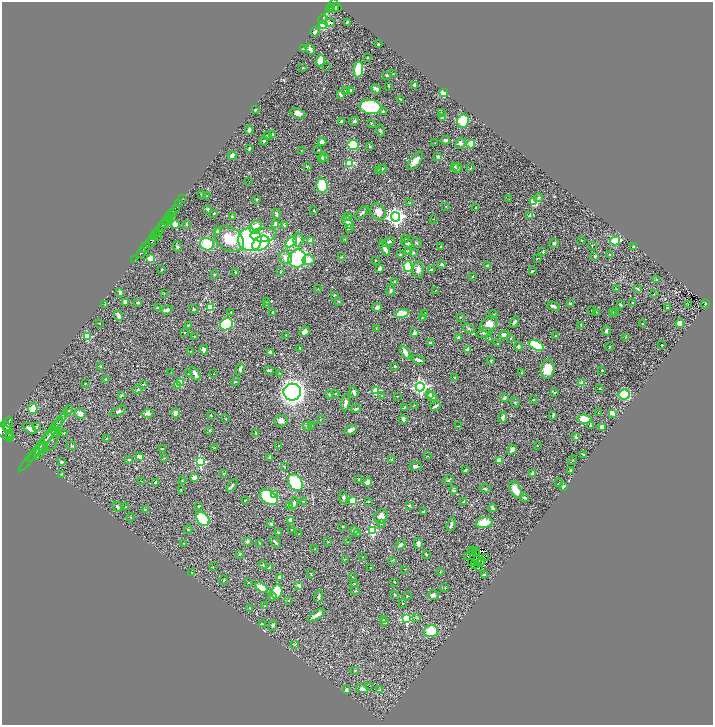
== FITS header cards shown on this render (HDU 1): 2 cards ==
NAXIS1  =                 1422
NAXIS2  =                 1445

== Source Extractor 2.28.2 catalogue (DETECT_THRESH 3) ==
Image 1422 x 1445 px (HDU 1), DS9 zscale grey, zoomed out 1/2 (1 PNG px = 2 x 2 image px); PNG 715 x 727 px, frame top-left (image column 2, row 1445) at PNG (2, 2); each listed source drawn as its Kron ellipse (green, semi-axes under 4 px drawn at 4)
Background 0.482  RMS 0.023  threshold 0.0693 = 3 sigma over >= 5 px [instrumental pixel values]
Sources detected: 513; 51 cannot appear on this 1/2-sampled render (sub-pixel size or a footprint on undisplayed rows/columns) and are neither listed nor drawn; the other 462 listed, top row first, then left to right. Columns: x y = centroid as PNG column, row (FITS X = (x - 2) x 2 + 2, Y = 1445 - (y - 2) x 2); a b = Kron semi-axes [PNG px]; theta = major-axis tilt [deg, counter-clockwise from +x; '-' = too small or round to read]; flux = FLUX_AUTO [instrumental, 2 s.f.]
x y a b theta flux
335 5 7 3 -77 280
331 7 3 2 - 170
337 8 4 3 - 180
329 9 4 2 - 340
322 19 5 3 - 12
347 22 4 3 - 4.4
330 23 5 3 - 9
323 25 4 4 - 150
315 32 5 3 - 8.6
378 44 2 2 - 3.2
303 49 2 2 - 5.2
310 49 6 3 -57 13
368 57 2 2 - 2.8
320 61 6 3 67 120
327 67 2 1 - 2.6
303 68 3 1 - 2.4
358 69 8 4 84 160
393 74 2 2 - 1.4
387 75 4 3 - 3.9
414 85 3 3 - 5.5
389 86 4 2 - 3.6
376 89 5 3 - 15
345 90 2 1 - 1.5
350 90 3 2 - 5
444 93 4 4 - 120
341 94 4 3 - 20
400 99 4 2 - 2.7
370 107 11 7 -8 350
255 110 2 2 - 6.3
383 111 4 3 - 5.1
298 113 8 4 -18 23
441 113 2 2 - 2.6
442 117 3 2 - 5.5
341 121 4 2 - 7.4
354 121 5 4 - 5.3
463 121 6 6 - 140
371 123 3 2 - 2.6
249 130 4 3 - 8.7
381 130 6 3 -78 5
273 134 2 2 - 3.7
267 136 4 3 - 5.5
445 140 4 3 - 8.2
264 141 4 3 - 8.1
322 142 4 4 - 22
435 143 2 1 - 1.2
460 143 6 4 46 15
471 144 4 4 - 40
353 145 5 5 - 110
369 146 3 3 - 4.4
249 148 3 2 - 3.8
318 150 3 2 - 2
301 151 3 2 - 1.4
232 156 4 3 - 15
438 157 4 3 - 8.2
322 158 4 4 - 8.6
324 158 4 4 - 11
415 161 11 5 52 34
350 163 3 3 - 140
307 166 3 2 - 2.7
454 166 4 3 - 6.2
457 168 5 4 - 7.3
471 168 4 2 - 2.4
382 169 5 2 - 6.2
378 170 2 1 - 1.1
249 181 2 1 - 10
322 186 7 5 -81 140
201 194 2 2 - 5.4
207 196 3 2 - 2.1
183 198 2 1 - 3.4
538 198 4 4 - 6.2
509 199 3 2 - 1.5
256 200 3 2 - 2.3
534 202 4 4 - 97
179 203 2 1 - 8.3
410 203 2 2 - 1.8
446 206 3 2 - 2.2
475 207 3 2 - 2.4
175 209 2 1 - 21
208 209 3 2 - 7.5
314 210 3 2 - 2.5
172 212 3 2 - 81
378 212 9 7 -61 33
214 213 3 1 - 3.1
362 213 8 3 43 7.5
276 214 5 3 - 8.7
170 215 3 1 - 170
348 216 4 3 - 6.1
530 216 3 2 - 29
168 217 3 2 - 240
232 217 4 3 - 3.8
395 217 4 4 - 1700
433 219 2 2 - 1.2
166 220 3 2 - 210
348 222 7 3 -56 30
163 224 5 2 - 340
186 224 3 3 - 3.1
175 225 4 3 - 51
276 225 3 3 - 37
284 225 3 3 - 4.6
162 227 3 2 - 380
256 227 7 5 58 70
349 228 3 3 - 5
159 231 4 4 - 260
217 231 3 3 - 22
156 233 2 2 - 88
263 235 13 7 4 42
153 237 4 2 - 240
157 237 3 1 - 60
406 238 3 2 - 3.5
229 239 16 11 -33 110
345 239 3 3 - 3.2
250 240 12 11 - 490
298 240 7 5 86 15
310 240 2 2 - 29
582 240 3 2 - 2.1
615 241 5 4 - 140
151 242 6 4 59 310
291 242 7 4 39 180
389 242 6 3 24 8.1
261 243 9 6 35 270
407 243 5 4 - 11
416 243 5 3 - 4.9
554 243 5 3 - 4.8
207 244 7 6 - 120
441 246 3 2 - 2.2
592 246 4 2 - 2
145 247 6 2 54 470
177 247 5 4 - 7.9
633 247 3 2 - 9.7
385 248 8 4 -64 19
408 251 3 3 - 8.7
543 252 3 2 - 3.3
141 253 6 2 50 520
413 253 4 3 - 4.9
400 254 4 2 - 3.6
610 255 3 2 - 8
595 256 3 3 - 5.9
341 257 3 2 - 2.7
286 258 7 6 - 29
297 258 9 8 - 300
537 258 3 2 - 2.5
151 259 4 4 - 67
135 260 2 1 - 8.7
308 260 6 5 - 34
375 260 3 2 - 2
441 264 2 2 - 7.5
487 265 3 2 - 3.6
408 266 5 4 - 160
161 269 2 2 - 3.1
380 269 4 3 - 17
418 270 8 5 89 20
432 270 4 3 - 7.4
532 271 3 1 - 3.1
236 272 4 2 - 4.2
281 272 3 2 - 2.4
214 274 3 2 - 1.9
473 276 3 2 - 2.3
657 280 2 2 - 5.7
395 282 3 2 - 3.9
318 289 2 1 - 1.2
616 289 2 2 - 3.8
638 289 4 3 - 3.5
435 290 3 2 - 1.3
391 291 5 4 - 8.3
120 293 3 3 - 20
164 294 3 2 - 1.8
654 294 3 2 - 1.6
334 295 3 2 - 3.3
267 301 3 3 - 3.1
339 301 4 3 - 3.4
126 302 4 3 - 17
138 303 3 2 - 5.5
633 303 3 2 - 3.8
105 304 2 1 - 1.3
570 304 3 2 - 5.5
705 304 4 3 - 76
266 305 2 1 - 1.3
620 305 3 2 - 7
688 305 2 1 - 7.9
553 306 6 3 -19 13
377 307 5 4 - 15
158 308 4 2 - 3.7
210 308 3 3 - 150
667 308 4 3 - 4.5
194 309 5 2 - 3.5
167 310 6 3 19 17
592 311 2 1 - 1.8
231 312 3 2 - 4.2
273 312 4 2 - 3.3
596 312 3 2 - 2.2
612 312 3 2 - 4.6
425 313 4 2 - 2.5
615 313 3 2 - 2.3
402 314 7 4 11 92
493 315 4 3 - 3.3
118 316 5 3 - 19
460 317 3 2 - 2.9
422 318 3 2 - 2.1
514 322 6 3 60 8
99 323 3 2 - 1.6
680 323 4 4 - 42
226 324 7 5 35 260
489 324 9 7 42 37
643 324 4 2 - 3.1
188 325 4 2 - 2.8
581 325 3 2 - 1.9
376 329 4 2 - 3
469 329 6 3 -34 6.3
606 331 5 4 - 7.4
304 332 6 4 44 22
184 333 2 1 - 1.2
414 333 3 3 - 13
484 333 8 3 19 7
286 335 2 2 - 1.6
504 335 4 4 - 19
87 336 3 3 - 170
555 336 2 2 - 4
194 337 3 2 - 2
459 337 2 2 - 24
625 337 3 2 - 2.7
511 338 3 2 - 2.7
490 339 3 2 - 3
431 342 3 2 - 6.8
498 343 2 2 - 1.7
536 345 8 4 -28 220
662 345 2 2 - 3.8
518 347 4 3 - 7.6
610 347 4 2 - 2.7
299 348 3 2 - 3.4
204 349 5 3 - 15
468 349 3 2 - 27
191 351 4 2 - 2.2
270 352 4 3 - 13
405 352 7 3 -61 28
418 360 7 2 -18 9.2
491 361 3 3 - 4.4
100 366 3 2 - 3.2
395 366 3 2 - 4
240 369 6 3 78 12
547 369 9 7 77 69
269 370 5 2 - 5.8
602 370 2 2 - 3.2
171 372 2 1 - 1.3
279 373 3 2 - 2.7
521 373 3 2 - 2.4
188 374 2 2 - 1.8
195 374 8 3 -62 13
213 374 2 1 - 1
455 378 3 3 - 4.4
105 379 3 2 - 2.7
181 382 3 3 - 110
235 382 4 2 - 3.4
85 383 2 2 - 1.8
582 383 3 2 - 58
143 384 3 2 - 1.8
177 386 3 3 - 56
420 387 4 4 - 1200
600 388 2 2 - 2.4
137 390 5 3 - 5.4
376 391 3 3 - 170
292 392 9 8 - 2100
354 392 6 3 -70 12
554 393 3 3 - 3.5
329 394 2 2 - 4.9
335 394 2 1 - 2
430 394 3 3 - 13
121 395 4 3 - 4
382 395 3 2 - 1.9
624 395 5 5 - 160
397 396 2 1 - 1.9
432 397 5 3 - 13
505 398 4 2 - 9.9
533 400 3 2 - 3.5
515 402 5 3 - 4.3
346 403 8 3 81 15
414 405 2 2 - 1.7
435 406 5 2 - 9.5
33 408 5 5 - 35
404 408 4 2 - 3.4
356 409 5 4 - 6.8
68 411 6 2 50 4
118 411 9 4 31 8.8
80 413 6 4 -22 21
148 413 5 4 - 17
176 413 5 4 - 28
598 413 2 1 - 1.3
612 413 4 4 - 20
553 415 3 2 - 5.2
211 416 3 2 - 2.7
503 417 5 3 - 13
226 419 3 2 - 2.4
320 419 3 2 - 1.7
403 419 4 2 - 12
584 419 7 4 -5 69
281 421 6 5 - 22
8 424 7 4 76 1100
311 425 3 3 - 3.2
37 426 4 3 - 3.5
307 426 4 4 - 7.3
458 426 3 1 - 1.5
590 426 3 3 - 6.2
7 427 7 2 -54 850
602 427 4 4 - 15
30 429 7 3 -35 21
210 430 3 2 - 2.2
351 430 6 4 31 18
56 431 5 4 - 6.7
5 432 9 6 -40 2100
51 433 28 3 54 35
64 433 2 2 - 1.9
256 433 4 3 - 4.1
10 435 3 1 - 100
10 437 2 1 - 170
576 437 4 3 - 6
51 439 13 6 69 20
106 439 3 2 - 2.1
45 440 28 3 52 30
71 446 5 3 - 4.1
279 446 2 2 - 1.8
538 446 2 1 - 1.4
215 447 2 2 - 1.4
43 448 6 2 56 5.5
163 449 3 3 - 4.4
38 450 28 4 49 31
512 450 5 4 - 21
40 451 9 2 60 8.4
583 455 4 2 - 3.7
427 456 2 1 - 1.4
139 457 3 3 - 19
270 457 3 2 - 4.2
164 458 3 2 - 2.3
129 460 3 2 - 3.5
392 460 3 3 - 5
499 460 4 3 - 35
573 460 5 2 - 2.4
62 462 3 3 - 3.8
200 462 3 3 - 300
415 466 6 4 1 10
284 467 3 2 - 2.7
466 470 4 3 - 3.7
571 470 3 2 - 8.3
224 473 4 2 - 2.3
61 474 3 2 - 2.7
533 474 3 3 - 25
194 477 3 3 - 24
359 479 4 2 - 2.7
448 480 6 2 32 3.7
142 481 3 2 - 2.3
182 481 2 2 - 1.8
156 482 3 3 - 12
295 482 9 6 -57 180
368 482 4 4 - 33
559 483 2 1 - 0.96
232 486 7 3 54 8.9
564 487 3 2 - 6
181 489 3 2 - 1.5
485 489 5 2 - 5.3
515 489 8 5 -63 53
454 490 4 3 - 4.8
274 495 3 3 - 63
269 497 10 6 -33 400
343 498 6 4 -86 7.7
525 498 4 2 - 7.4
245 500 3 2 - 2.8
303 501 2 2 - 1.7
352 501 3 3 - 97
368 501 3 2 - 2.5
464 501 3 3 - 7.8
294 503 6 4 67 12
199 506 3 2 - 3.6
290 506 3 3 - 16
409 506 3 3 - 4.9
117 507 5 3 - 9.3
126 507 2 2 - 2.1
492 508 4 3 - 6.2
145 509 3 2 - 2.4
424 511 3 2 - 6.4
381 516 7 6 - 23
131 517 4 2 - 2.4
203 519 8 5 -47 240
291 520 3 3 - 21
484 523 8 5 11 69
271 524 3 3 - 4.9
381 524 3 2 - 3.1
451 524 7 3 72 12
343 527 3 2 - 2.1
188 529 4 2 - 3.4
291 530 4 2 - 3.8
372 530 4 3 - 300
354 531 4 3 - 13
279 533 2 2 - 16
299 534 2 1 - 1.2
357 534 4 3 - 4
247 541 2 2 - 16
275 542 6 3 -44 7.1
328 542 2 2 - 2.1
347 542 2 2 - 1.9
183 543 2 2 - 2
260 543 3 3 - 2.7
418 544 5 2 - 19
401 545 5 3 - 13
315 549 2 1 - 2
472 550 3 2 - 11
471 552 3 2 - 14
475 552 2 1 - 0.63
476 553 2 1 - 0.2
240 554 2 2 - 10
426 554 3 2 - 4.5
363 557 2 1 - 1.3
468 557 2 1 - 1.5
485 558 2 2 - 6
345 559 3 2 - 1.6
393 560 4 2 - 2.4
478 560 3 1 - 0.72
482 561 2 1 - 0.41
480 562 2 1 - 2
472 563 3 2 - 3.1
263 565 4 2 - 3.2
475 565 2 1 - 1.7
213 567 3 2 - 1.8
269 567 2 2 - 2.7
478 567 2 1 - 1
371 568 2 1 - 2.6
405 569 2 2 - 2.4
440 571 4 2 - 2.5
192 572 2 2 - 2.3
311 573 3 2 - 2.2
484 575 3 2 - 5
280 577 4 4 - 12
352 577 2 1 - 1.7
224 580 4 3 - 4.8
395 582 2 2 - 1.9
248 583 2 1 - 1.2
355 584 3 2 - 2.2
299 585 4 3 - 12
262 588 7 3 -33 72
445 588 2 2 - 1.3
355 591 4 1 - 2.1
277 592 7 5 76 130
395 594 3 3 - 4
433 595 6 4 -7 12
319 596 6 3 79 8.8
407 596 2 2 - 2.3
272 597 4 3 - 8.6
289 600 3 2 - 3.8
402 603 2 2 - 1.9
265 606 3 2 - 2.3
250 608 3 2 - 2.2
317 615 10 3 33 21
417 617 3 2 - 2.9
383 619 3 2 - 2.6
406 619 4 3 - 330
385 622 3 3 - 9.7
262 624 3 3 - 3.8
273 625 5 3 - 5.3
431 631 7 6 - 93
294 645 4 2 - 2.9
355 670 3 3 - 5
370 686 2 1 - 15
362 689 6 3 -9 24
346 690 4 4 - 13
379 690 2 2 - 1.3
At the frame edge (FLAGS 8, measured only in part): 1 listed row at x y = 5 432
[51 sub-pixel or undisplayed-footprint detections neither listed nor drawn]